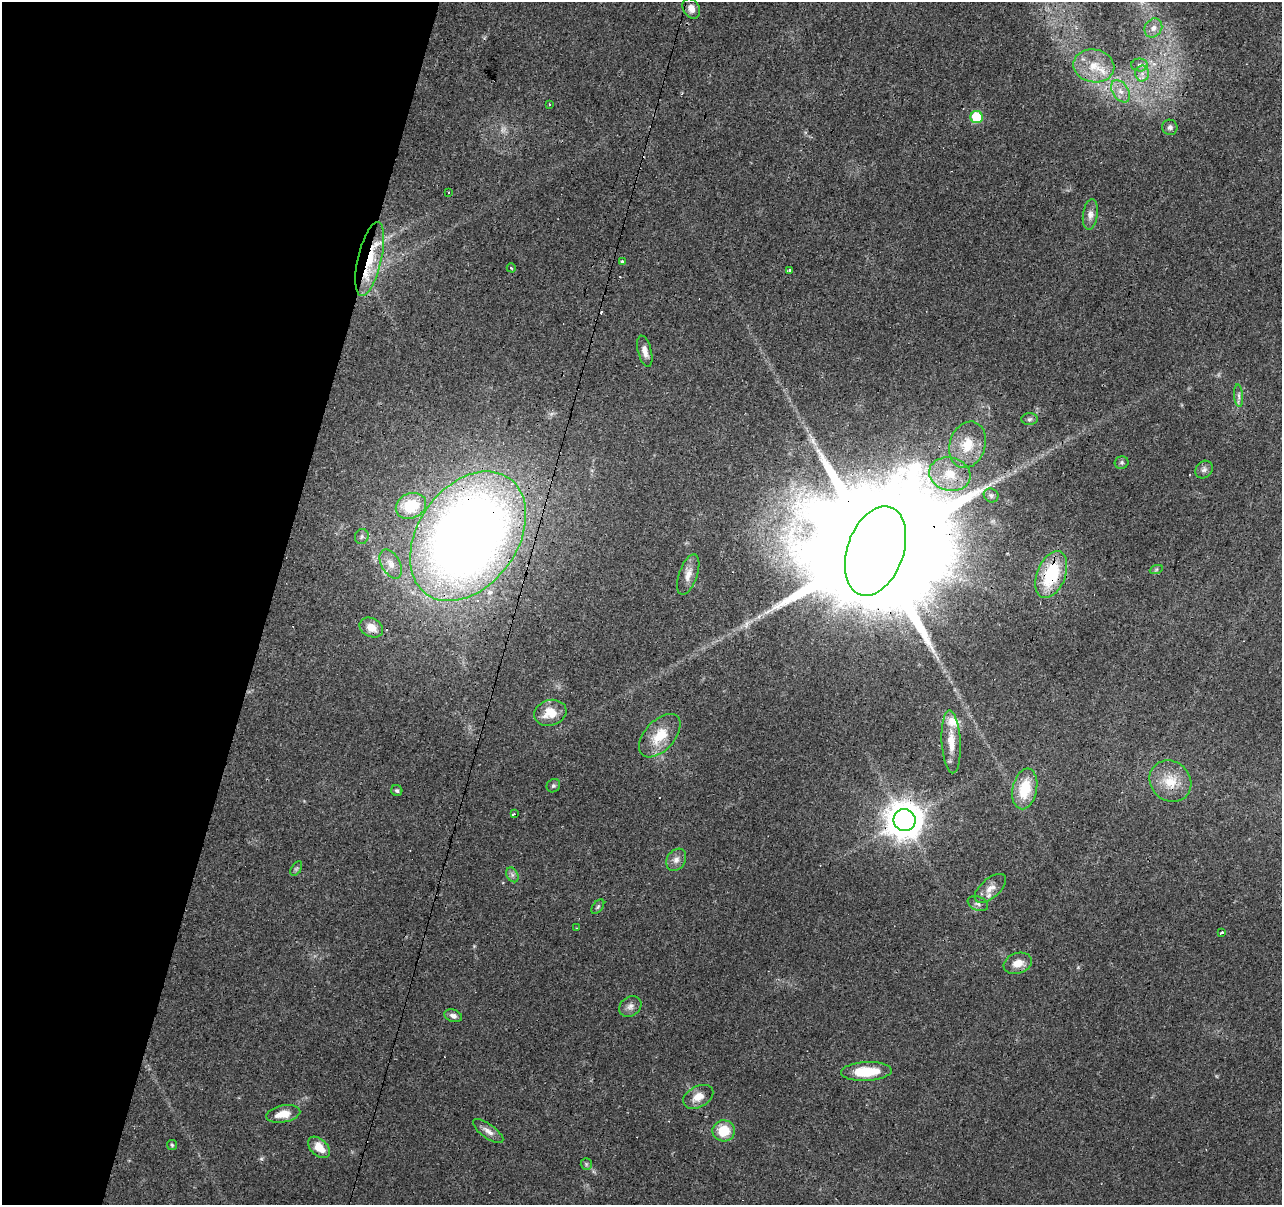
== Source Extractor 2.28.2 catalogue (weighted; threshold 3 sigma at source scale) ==
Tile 9 of 4 x 4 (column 1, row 3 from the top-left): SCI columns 1-1280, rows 1419-2621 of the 5122 x 5305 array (HDU 1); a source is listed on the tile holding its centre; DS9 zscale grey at full resolution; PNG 1284 x 1207 px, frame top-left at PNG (2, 2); each listed source drawn as its Kron ellipse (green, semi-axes under 4 px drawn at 4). Shown black and unused: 21% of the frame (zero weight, under 3 of 4 exposures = <1% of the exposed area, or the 3 px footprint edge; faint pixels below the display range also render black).
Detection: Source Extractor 2.28.2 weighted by HDU 2 'WHT'; one run over the whole footprint, this tile lists its part. Background 0.0456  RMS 0.0046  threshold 0.0206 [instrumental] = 3 sigma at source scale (4.5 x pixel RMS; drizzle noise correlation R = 1.50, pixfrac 1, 0.0396/0.0396 arcsec/px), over >= 5 px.
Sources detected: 72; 1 too faint to see at this stretch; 8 cosmic-ray / hot-pixel residue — neither listed nor drawn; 3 inside a brighter listed object's ellipse — not listed separately; the other 60 listed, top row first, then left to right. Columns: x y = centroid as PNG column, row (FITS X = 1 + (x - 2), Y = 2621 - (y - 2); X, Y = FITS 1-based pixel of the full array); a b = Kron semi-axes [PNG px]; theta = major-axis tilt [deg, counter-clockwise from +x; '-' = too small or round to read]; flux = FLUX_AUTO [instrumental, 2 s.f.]
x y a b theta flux
691 8 11 8 -60 3.7
1153 28 10 8 57 2.7
1140 65 8 6 -1 1.6
1094 66 20 16 -11 11
1142 73 8 6 89 2.3
1120 91 12 8 -57 3.8
550 104 3 2 - 0.83
977 117 6 6 - 23
1170 127 8 7 - 1.5
448 192 2 2 - 0.43
1090 215 15 7 82 2.9
370 259 38 11 77 19
622 262 4 3 - 2.7
511 268 5 3 - 0.52
789 271 3 3 - 1.1
645 351 16 6 -76 3.1
1239 396 11 4 -85 1.5
1029 419 8 6 4 1.2
967 445 24 18 72 12
1122 463 7 6 - 0.98
1204 470 9 8 - 1.7
950 474 21 16 -14 12
991 495 7 6 - 1.3
411 506 16 12 23 14
468 536 71 49 55 590
362 537 8 6 71 1.2
875 551 46 28 71 39000
391 564 16 9 -61 4.9
1156 570 7 4 20 0.73
688 574 21 9 71 4.3
1051 574 24 14 68 28
371 628 12 9 -26 5.5
550 713 16 12 16 8.6
660 736 26 15 47 12
951 742 31 9 -87 9.3
1170 781 22 19 -41 11
553 786 7 6 - 1
1025 789 21 12 78 16
397 791 5 5 - 0.91
514 814 3 2 - 0.57
904 820 11 11 - 1100
676 860 12 9 57 3
296 869 8 5 58 0.82
512 875 8 5 -60 1.3
990 888 19 9 41 4.5
978 904 10 7 -22 1.7
598 907 8 5 53 0.85
576 928 2 2 - 0.43
1222 933 4 3 - 1.7
1018 963 14 10 18 5.4
630 1007 12 9 38 2.5
453 1016 9 6 -19 1.8
866 1071 25 9 3 16
698 1097 16 10 28 5.1
283 1114 17 8 12 6.4
488 1131 18 7 -36 2.9
724 1131 11 10 - 12
172 1145 5 5 - 0.63
319 1147 13 8 -44 6.7
586 1164 6 5 - 0.79
Overlapping masked pixels (flux is a lower limit): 5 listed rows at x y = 370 259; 468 536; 875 551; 1051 574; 904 820